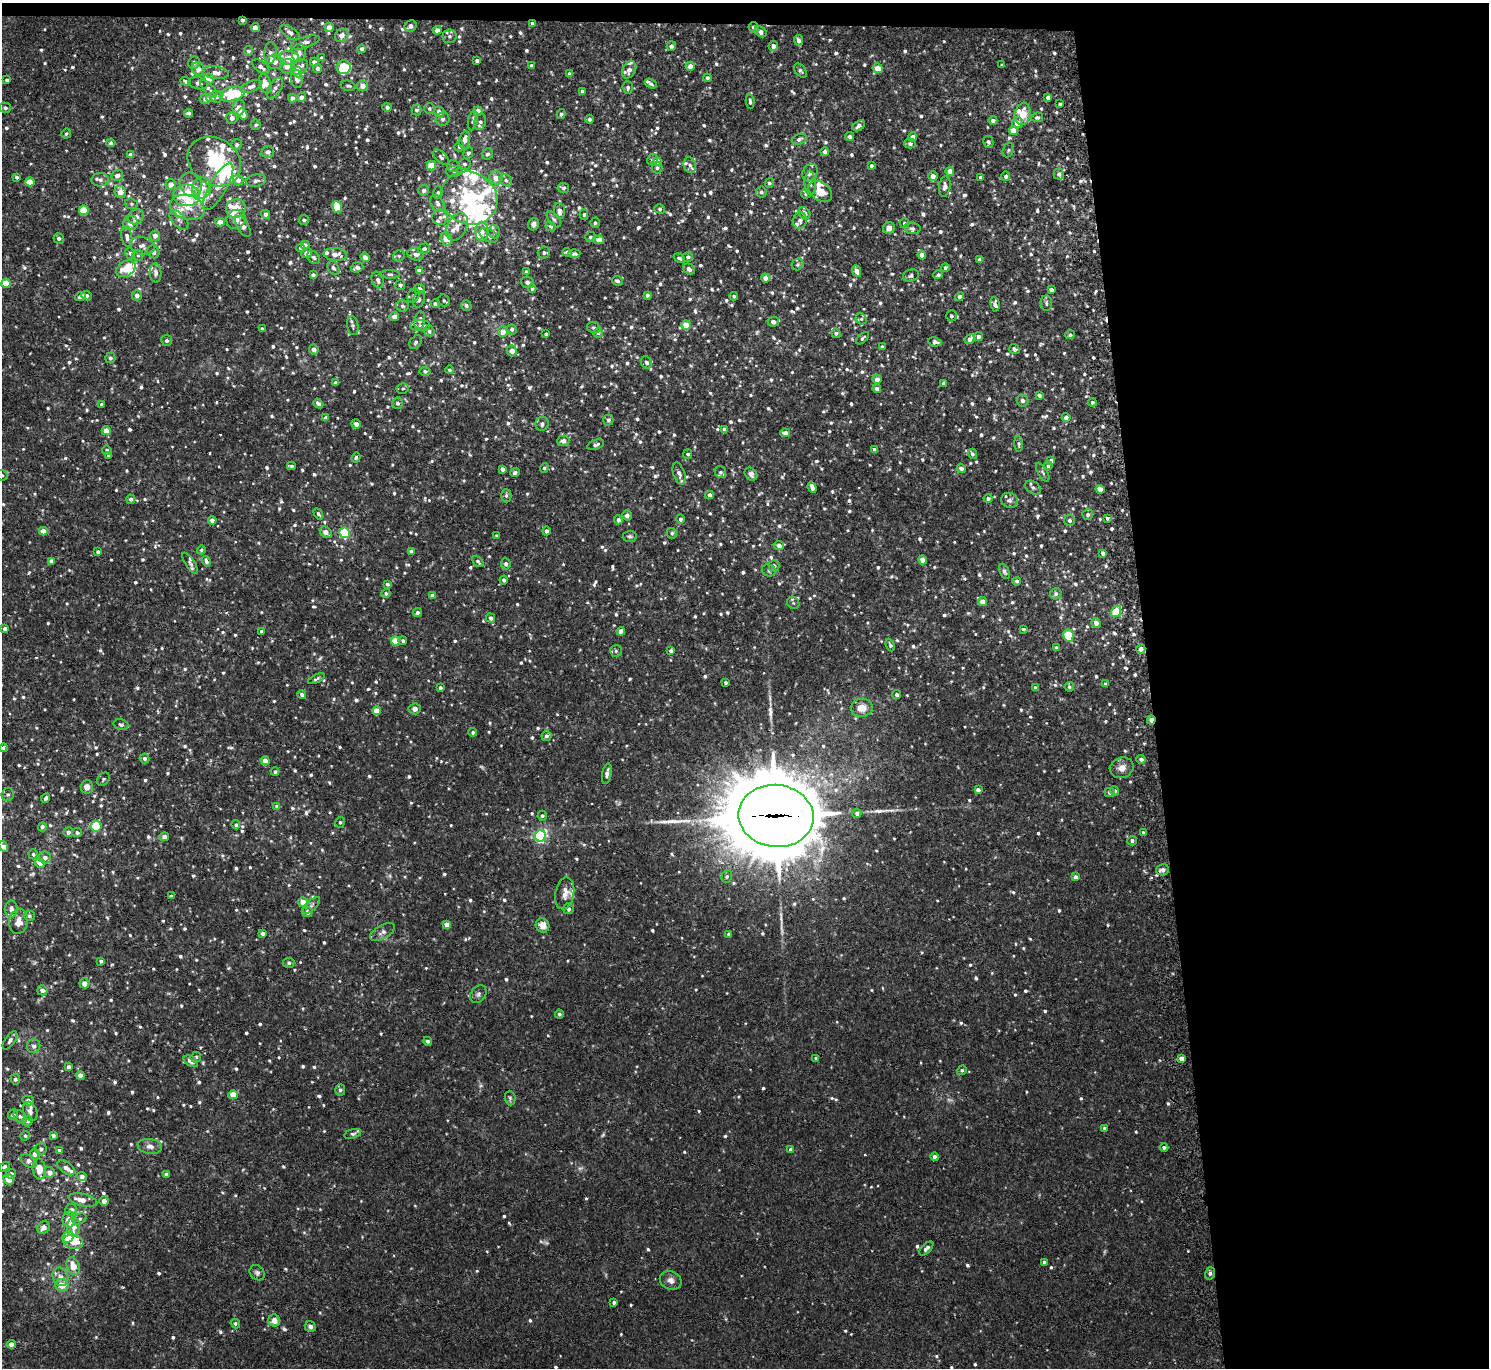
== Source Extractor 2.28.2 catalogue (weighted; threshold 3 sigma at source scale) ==
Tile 3 of 3 x 3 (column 3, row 1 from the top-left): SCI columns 3000-4486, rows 2864-4229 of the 4514 x 4445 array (HDU 1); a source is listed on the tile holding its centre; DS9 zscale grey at full resolution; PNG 1491 x 1370 px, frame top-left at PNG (2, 3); each listed source drawn as its Kron ellipse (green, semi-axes under 4 px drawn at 4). Shown black and unused: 24% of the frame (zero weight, under 2 of 3 exposures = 3% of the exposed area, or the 3 px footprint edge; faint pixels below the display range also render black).
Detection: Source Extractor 2.28.2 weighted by HDU 2 'WHT'; one run over the whole footprint, this tile lists its part. Background 0.0229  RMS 0.0074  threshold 0.0333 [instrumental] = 3 sigma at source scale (4.5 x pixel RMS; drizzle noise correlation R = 1.50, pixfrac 1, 0.05/0.05 arcsec/px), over >= 5 px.
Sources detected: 1277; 3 too faint to see at this stretch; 5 inside a brighter object's white glare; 3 cosmic-ray / hot-pixel residue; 4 long thin detections or spike segments (spike, bleed or trail) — neither listed nor drawn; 69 inside a brighter listed object's ellipse — not listed separately; of the other 1193, all 500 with FLUX_AUTO >= 1.31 (the completeness limit of this list) listed and drawn (693 fainter detections not listed), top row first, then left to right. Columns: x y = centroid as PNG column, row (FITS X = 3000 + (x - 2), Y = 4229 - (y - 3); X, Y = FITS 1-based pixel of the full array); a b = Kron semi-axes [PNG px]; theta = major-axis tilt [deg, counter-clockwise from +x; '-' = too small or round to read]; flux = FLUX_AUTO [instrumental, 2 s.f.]
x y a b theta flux
242 20 4 3 - 1.7
532 23 4 4 - 1.4
411 26 6 5 - 2.9
255 27 4 4 - 3.5
329 27 5 4 - 5.1
754 27 5 5 - 2.5
437 30 4 4 - 4
290 32 11 5 -34 2.9
761 32 6 5 - 2.8
342 35 7 6 - 3.7
450 36 7 7 - 2
799 40 5 4 - 2.6
305 42 15 5 17 2.8
671 46 5 4 - 2.6
773 46 5 4 - 2.9
362 49 4 4 - 2.3
248 51 4 4 - 1.5
270 53 11 6 85 2.8
299 53 9 7 83 2.3
289 58 10 7 -7 8.7
321 58 4 4 - 1.3
477 61 4 4 - 2.5
275 62 8 7 - 3.1
314 62 4 4 - 2.5
194 63 6 5 - 1.9
1002 65 3 3 - 1.4
287 66 7 6 - 5.5
531 66 4 3 - 1.9
690 66 4 4 - 3.4
261 67 10 5 -37 3.2
299 67 10 6 34 4.8
344 67 7 6 - 33
318 68 4 4 - 1.9
878 68 5 4 - 7.7
198 69 7 6 - 4.3
629 70 9 6 62 2.9
800 71 8 5 -53 1.5
297 72 5 4 - 4.9
216 73 13 6 -7 4.3
569 74 4 3 - 2.6
209 78 5 5 - 10
707 78 4 4 - 1.5
297 79 9 6 -83 3.4
7 80 3 3 - 1.5
186 81 5 4 - 1.7
198 83 10 6 -11 2.6
265 84 10 5 -73 4.8
651 84 6 4 -35 1.4
251 86 11 5 21 2.8
348 86 7 5 -13 1.5
362 86 5 5 - 3.9
628 87 6 5 - 1.6
275 88 12 6 57 2.9
209 89 11 5 -45 1.9
582 91 4 3 - 1.9
232 94 13 7 15 28
211 97 5 4 - 5.2
217 97 6 6 - 2.2
301 97 4 4 - 2.4
1048 97 4 3 - 1.9
292 98 4 4 - 3.2
205 99 5 5 - 2.5
750 101 8 4 -85 1.8
1060 104 4 3 - 1.4
387 107 4 4 - 2.1
5 108 6 5 - 1.8
239 108 8 6 76 5.5
429 108 5 5 - 1.3
416 110 5 5 - 1.6
478 111 5 4 - 5.5
439 112 5 5 - 3.6
188 113 4 4 - 1.8
243 114 6 4 -55 7.2
561 114 5 4 - 1.4
1023 114 11 8 78 10
1037 117 6 4 10 1.4
232 118 6 5 - 3.3
443 119 7 6 - 1.9
589 119 4 4 - 1.8
993 120 4 4 - 2.3
473 121 10 5 78 1.6
480 122 8 6 74 2.4
1017 123 5 5 - 4.9
256 125 5 5 - 1.5
859 126 7 4 33 3
1013 130 4 4 - 9.3
66 134 5 5 - 1.4
850 136 4 4 - 1.8
912 137 4 4 - 2.4
799 139 7 5 21 2.3
465 140 9 5 78 4.7
988 142 6 5 - 1.8
111 143 5 4 - 1.6
237 144 6 5 - 1.6
910 144 5 5 - 1.7
459 146 5 5 - 1.6
1008 150 7 5 69 1.4
268 152 6 6 - 2.4
825 152 4 4 - 2.4
468 153 6 4 62 1.6
488 154 6 5 - 2.2
131 155 4 4 - 5.1
441 157 9 5 -46 2
652 160 6 5 - 1.3
214 161 28 23 -34 45
657 161 4 4 - 6.3
464 164 6 6 - 1.8
690 165 8 6 -73 2.2
431 166 4 4 - 19
453 166 6 6 - 1.5
871 166 4 4 - 1.4
657 168 6 5 - 1.6
454 171 9 5 7 1.7
950 171 4 4 - 5.5
810 173 9 7 59 4.2
1059 174 5 5 - 2.2
117 176 6 5 - 3.2
933 176 5 4 - 3.6
1006 176 5 4 - 1.7
17 177 4 3 - 1.5
981 177 3 3 - 1.6
496 178 7 6 - 6.4
100 180 8 6 3 2.2
238 180 5 5 - 3.3
506 180 6 5 - 1.9
256 181 10 6 10 2.3
30 182 4 4 - 12
769 183 5 4 - 1.5
810 183 12 5 -88 2.6
171 184 5 5 - 4.2
191 184 12 11 - 6.8
945 186 10 5 83 2.7
218 187 26 8 60 10
202 188 10 9 - 8.3
563 188 6 5 - 1.6
424 190 5 5 - 2.7
820 191 13 9 -37 9.3
120 192 6 6 - 5
438 192 6 5 - 1.3
761 192 5 5 - 1.6
806 194 5 4 - 1.4
186 195 13 11 -5 32
469 198 29 26 -29 56
131 204 6 5 - 1.3
438 204 9 6 -56 3.1
187 207 18 12 -16 13
337 207 6 4 -69 15
236 208 10 9 - 11
660 209 5 4 - 1.3
84 210 5 4 - 23
559 211 8 5 -83 4.8
804 213 6 5 - 3.3
266 214 4 4 - 2.3
584 215 5 4 - 1.3
136 217 8 7 - 4.1
440 217 8 7 - 3.3
236 219 10 9 - 5.8
554 219 9 5 -51 1.9
179 220 11 7 -46 3.2
304 220 5 5 - 2
800 220 8 7 - 2.5
220 222 4 4 - 7.3
130 223 8 7 - 4.5
595 223 5 4 - 1.5
904 223 5 5 - 1.5
533 224 6 5 - 2.5
243 226 11 5 -59 4.2
551 226 5 5 - 1.6
457 227 15 9 64 7.1
889 228 6 5 - 3.9
912 228 8 5 -9 1.9
482 232 10 6 -89 4.8
494 232 7 6 - 1.7
489 235 10 6 -32 2.8
155 236 5 5 - 3.8
127 237 10 5 -80 3.3
590 237 5 5 - 1.4
59 238 5 5 - 1.9
446 239 7 5 -71 9
599 240 5 4 - 6
305 245 4 3 - 2
142 246 12 9 -15 3.7
301 248 4 4 - 7.5
424 249 6 5 - 1.5
153 252 6 5 - 2.3
544 252 6 6 - 1.8
567 252 4 4 - 1.5
130 253 6 4 -76 1.5
307 253 5 4 - 3.5
335 254 12 6 -6 6
416 254 8 6 -11 3.6
574 254 6 4 5 1.8
138 255 5 5 - 1.5
922 255 4 4 - 5.8
399 256 6 5 - 1.4
314 257 7 5 -43 1.8
365 257 5 4 - 3.9
688 257 5 5 - 1.7
679 258 6 4 -34 1.5
980 260 4 4 - 2.6
798 264 6 5 - 1.5
357 267 6 5 - 2.8
333 268 7 5 -57 2.1
945 268 4 4 - 1.3
126 269 10 7 33 14
689 269 6 5 - 2.2
419 270 4 4 - 5.7
857 271 6 4 -65 4.5
526 272 4 3 - 1.7
156 273 9 6 -87 2.9
390 274 10 4 1 1.7
313 275 4 4 - 2.2
938 275 5 4 - 1.5
911 276 8 6 19 1.9
765 278 4 4 - 3.7
378 280 8 6 -70 3.2
617 281 5 4 - 2
528 282 7 5 -19 1.8
6 283 4 4 - 12
400 285 5 5 - 1.6
532 288 4 4 - 1.5
419 289 5 5 - 4.1
1051 290 4 3 - 2.1
137 295 5 5 - 3.2
647 295 4 3 - 2
80 296 5 4 - 2
87 296 5 4 - 1.7
413 296 7 5 66 1.7
734 296 4 4 - 1.3
960 297 4 4 - 2.3
419 299 8 6 70 2.3
444 301 6 5 - 1.4
1046 303 7 6 - 1.8
435 304 4 4 - 1.9
995 304 7 4 -79 2.7
402 306 6 6 - 1.8
466 306 5 5 - 1.6
951 316 5 5 - 1.5
394 317 4 4 - 3.9
861 319 6 5 - 1.3
420 320 9 5 77 3
773 322 6 5 - 2.5
686 325 5 4 - 9.4
353 326 9 5 -80 2
420 326 10 5 3 3.2
594 328 7 5 -16 1.3
262 329 3 3 - 1.4
512 329 5 4 - 2.1
429 331 5 5 - 1.6
503 332 5 5 - 6.1
598 333 5 5 - 1.3
836 333 5 4 - 1.8
546 334 4 3 - 1.6
1070 335 5 4 - 1.5
978 337 4 4 - 2.4
862 338 8 4 43 1.3
970 339 5 4 - 3
167 340 5 5 - 1.7
416 342 7 5 52 1.6
935 342 6 4 -9 3.1
882 347 3 3 - 1.7
1014 349 5 5 - 2.1
314 350 5 4 - 3.4
512 351 5 5 - 3.8
110 358 5 5 - 1.6
647 362 6 5 - 2.1
450 370 4 4 - 1.3
425 371 5 4 - 1.5
877 379 4 4 - 3.9
336 383 4 3 - 2.2
944 383 4 3 - 2.5
403 388 6 5 - 1.4
877 389 4 4 - 2.6
1039 395 4 3 - 2.1
1023 401 6 6 - 2.8
1092 402 4 4 - 1.5
318 403 5 4 - 1.8
398 403 5 5 - 2
101 405 3 3 - 2.3
1066 417 4 4 - 3.2
326 418 4 4 - 2.2
608 420 5 5 - 1.9
356 424 5 4 - 3.3
542 424 7 6 - 2.3
724 429 4 4 - 2.2
106 431 4 4 - 7.6
785 433 5 4 - 3.2
563 441 6 5 - 3.3
1019 444 8 4 -87 1.5
596 445 9 4 19 1.9
107 450 5 4 - 1.4
874 450 4 3 - 2.7
688 454 5 4 - 1.7
972 454 5 4 - 1.9
108 455 4 4 - 1.4
356 458 5 4 - 1.4
1051 461 4 4 - 2.3
291 466 4 3 - 1.5
1048 466 4 4 - 1.5
544 468 5 4 - 1.4
961 468 5 4 - 3.3
502 469 4 3 - 2.6
720 472 6 5 - 1.4
1043 472 10 4 -60 1.6
515 473 5 4 - 1.8
679 474 11 5 -71 3.3
751 474 7 5 -48 3
2 475 6 5 - 1.5
812 487 6 4 -69 3.4
1033 487 8 6 -36 2
1100 489 4 4 - 5.4
710 495 4 4 - 2.2
506 496 7 5 -90 1.5
988 498 4 4 - 1.7
131 499 5 4 - 2.4
1009 500 8 7 - 2.5
318 514 6 4 -58 1.6
627 515 5 4 - 2.9
1088 515 5 5 - 2
1107 518 4 3 - 1.4
680 519 5 4 - 1.9
212 520 4 4 - 3
618 520 4 4 - 2.4
1070 520 5 5 - 2.1
43 531 4 4 - 5.6
546 531 4 4 - 2
326 532 7 5 -40 5
345 533 5 5 - 59
672 533 5 5 - 1.4
497 536 4 4 - 1.4
630 536 7 5 6 1.4
779 546 5 4 - 3
201 550 4 4 - 1.5
411 551 4 4 - 2.1
98 552 4 4 - 2.3
1103 553 4 3 - 1.9
923 560 4 4 - 4.8
51 561 4 4 - 3
206 561 5 3 - 2.3
478 561 6 4 -47 1.4
190 563 12 5 -57 2.3
506 564 5 5 - 2.1
774 566 5 5 - 2.5
769 570 7 6 - 2
1004 571 8 5 -66 2
504 580 4 4 - 1.8
1017 581 4 4 - 1.5
387 584 4 4 - 1.3
386 593 4 4 - 1.4
1056 594 6 5 - 2
432 595 4 4 - 3.3
983 602 4 4 - 5.5
793 603 6 5 - 1.4
417 612 4 4 - 2
1116 612 6 4 55 26
491 618 5 4 - 1.9
1096 623 5 4 - 3.7
5 629 4 4 - 3.6
1023 629 4 4 - 1.6
621 631 4 4 - 6.4
262 632 4 4 - 3.2
1068 635 6 5 - 30
395 641 4 4 - 14
403 641 4 4 - 1.5
890 645 6 4 -65 1.4
1056 648 3 3 - 1.5
1141 649 4 4 - 4
616 651 6 6 - 1.4
671 651 4 4 - 2.6
316 679 9 3 25 1.5
726 683 4 3 - 1.4
1106 684 4 4 - 1.7
1069 687 5 4 - 1.4
440 688 4 3 - 1.5
1035 688 4 3 - 1.3
897 694 4 4 - 1.6
302 695 5 4 - 2.1
862 708 11 9 8 8
415 709 6 5 - 3.2
377 711 4 4 - 9.4
1151 720 4 3 - 4.9
121 725 7 5 -17 1.4
473 732 4 4 - 1.7
546 736 5 5 - 2
3 748 4 4 - 1.3
145 759 5 5 - 2.1
1141 759 4 4 - 2.5
265 761 4 4 - 7.1
1122 768 12 10 20 5.6
275 772 4 4 - 1.5
607 774 10 4 80 2.9
103 779 7 5 46 1.4
87 787 6 6 - 4.3
978 790 4 4 - 3.2
1114 791 4 4 - 1.9
1110 792 5 4 - 1.9
8 795 6 6 - 1.5
46 798 5 3 - 2.1
277 806 4 4 - 2.9
857 813 4 4 - 2.1
542 816 5 4 - 1.4
776 816 38 31 -6 9900
340 822 5 5 - 1.4
236 825 4 4 - 1.6
96 826 5 5 - 26
42 827 4 4 - 2.2
68 832 5 4 - 2.3
1143 832 3 3 - 1.3
77 833 5 4 - 1.6
540 836 5 5 - 110
164 837 5 4 - 3.5
1132 841 4 4 - 2.2
3 846 6 4 -56 4.3
33 854 5 4 - 1.3
45 857 6 6 - 3
40 863 5 4 - 4.4
1163 870 6 5 - 2.9
727 876 7 5 74 1.5
1075 877 4 4 - 3.4
565 893 16 9 78 7.5
171 896 4 3 - 1.8
303 902 5 4 - 7.6
311 906 11 5 43 2.2
11 909 8 6 -90 3.8
568 909 5 5 - 2.4
308 912 5 5 - 3.3
29 916 5 5 - 1.7
19 921 12 9 79 7.8
447 925 4 4 - 6.5
543 925 7 7 - 5.6
382 932 14 6 30 3
263 934 4 4 - 2.9
729 934 4 3 - 1.7
101 961 4 3 - 1.7
289 963 6 5 - 1.7
84 983 5 5 - 5.4
42 990 5 5 - 4.2
478 994 10 7 51 2.2
559 1014 4 4 - 1.4
10 1040 10 5 55 2.4
428 1041 4 4 - 1.7
34 1046 7 6 - 2.5
196 1057 5 5 - 1.5
816 1058 4 3 - 1.7
1181 1058 4 4 - 6
191 1061 8 5 -32 4
68 1067 4 4 - 1.8
962 1070 5 4 - 1.3
80 1076 4 4 - 6.3
15 1079 5 5 - 1.5
340 1090 6 5 - 1.6
233 1095 4 4 - 10
510 1098 7 5 -88 1.4
28 1101 6 5 - 2.7
30 1111 10 6 -67 2.9
13 1114 5 5 - 2.6
20 1117 7 5 -44 1.7
28 1121 5 5 - 1.7
1105 1128 4 3 - 2.2
353 1134 9 4 16 1.5
53 1135 4 3 - 2.3
25 1136 5 4 - 1.4
150 1146 12 7 -8 3.7
1164 1147 4 4 - 1.7
41 1149 6 6 - 2.2
790 1149 4 4 - 1.4
59 1150 4 4 - 1.6
35 1154 5 5 - 3.1
935 1157 4 4 - 2.8
29 1161 9 5 -33 3.7
4 1167 6 4 33 1.6
66 1168 10 5 -38 3.4
39 1169 10 6 -85 11
50 1173 5 5 - 3.6
11 1174 5 4 - 1.8
166 1174 4 4 - 2.7
82 1176 5 4 - 2.8
9 1179 6 5 - 7.3
83 1200 15 6 -12 5.2
104 1201 5 4 - 4
71 1210 6 6 - 3.1
80 1219 7 5 27 1.6
69 1220 8 6 89 8.6
74 1227 9 6 89 6.1
43 1228 7 5 44 4.5
68 1237 6 5 - 18
73 1242 10 6 -16 8.1
926 1248 9 4 44 2.4
1044 1262 4 3 - 1.7
73 1266 9 6 -70 9.7
257 1273 8 6 -43 2.1
1210 1273 6 5 - 1.7
60 1277 9 7 -69 4.1
671 1280 11 9 -23 4
62 1285 7 6 - 8.4
614 1302 4 4 - 1.6
274 1321 6 6 - 4.1
235 1323 5 4 - 1.3
310 1327 6 5 - 2
11 1344 4 4 - 4.1
Overlapping masked pixels (flux is a lower limit): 6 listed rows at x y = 242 20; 532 23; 754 27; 1141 649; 1151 720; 776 816
Isophote crosses this tile's border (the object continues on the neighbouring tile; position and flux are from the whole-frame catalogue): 2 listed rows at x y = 2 475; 3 846